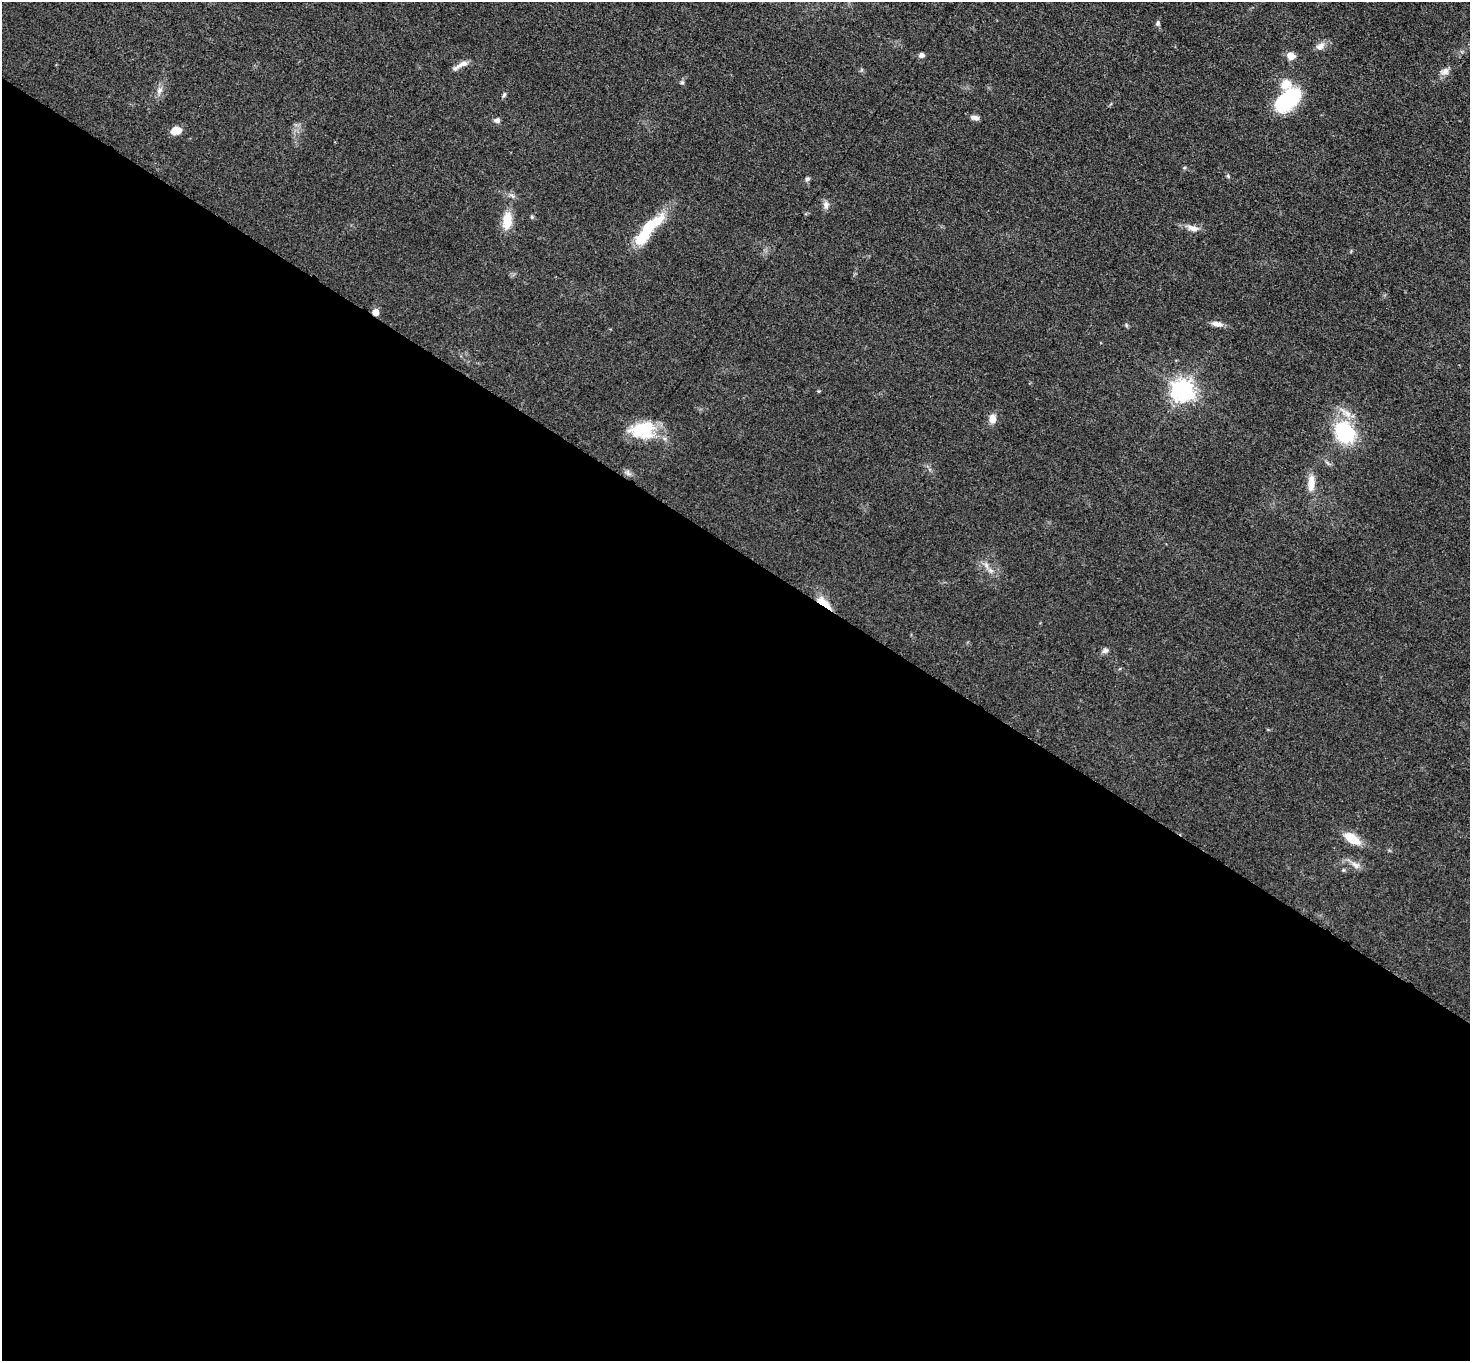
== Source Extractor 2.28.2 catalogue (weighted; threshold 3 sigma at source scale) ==
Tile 14 of 4 x 4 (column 2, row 4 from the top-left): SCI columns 1481-2948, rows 161-1519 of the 5892 x 5896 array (HDU 1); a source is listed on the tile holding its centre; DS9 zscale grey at full resolution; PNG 1472 x 1363 px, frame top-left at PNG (2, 2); no overlay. Shown black and unused: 60% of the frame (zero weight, under 3 of 5 exposures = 1% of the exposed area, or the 3 px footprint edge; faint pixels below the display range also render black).
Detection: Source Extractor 2.28.2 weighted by HDU 2 'WHT'; one run over the whole footprint, this tile lists its part. Background 0.0484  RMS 0.0054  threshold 0.0241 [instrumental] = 3 sigma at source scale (4.5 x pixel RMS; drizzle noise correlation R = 1.50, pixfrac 1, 0.05/0.05 arcsec/px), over >= 5 px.
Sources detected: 35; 2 inside a brighter listed object's ellipse — not listed separately; the other 33 listed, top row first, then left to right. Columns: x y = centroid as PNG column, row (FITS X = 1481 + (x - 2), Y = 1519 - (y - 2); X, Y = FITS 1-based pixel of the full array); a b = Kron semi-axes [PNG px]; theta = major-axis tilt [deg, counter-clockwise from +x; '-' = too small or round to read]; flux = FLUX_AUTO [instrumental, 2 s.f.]
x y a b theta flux
1158 23 7 5 78 1.2
1320 46 12 8 30 3.1
921 55 7 6 - 1.4
1291 56 10 8 -34 4.1
461 65 24 5 27 3.4
1445 71 10 8 35 2.8
682 82 5 5 - 0.85
159 90 10 5 50 2
504 95 7 4 46 0.83
1287 100 30 16 40 39
975 118 11 6 -8 2.2
497 120 7 6 - 1.7
176 130 11 8 13 5.1
1228 176 6 4 -72 0.72
807 179 6 5 - 1.1
826 205 10 7 78 2.5
532 217 6 3 -71 0.64
507 220 24 11 84 8.7
652 224 37 12 36 18
1193 228 16 7 -14 3.8
375 312 5 5 - 6
1217 324 14 6 -13 3.1
1126 325 6 4 -73 0.67
1182 390 8 7 - 350
992 419 11 8 -89 3.9
643 430 31 21 5 20
1345 432 23 18 -60 38
1311 483 24 9 86 6.2
986 565 7 6 - 1.8
824 603 21 7 -37 7.2
1105 651 9 7 26 1.6
1352 838 17 8 -35 12
1355 865 13 7 -30 3
Overlapping masked pixels (flux is a lower limit): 2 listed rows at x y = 375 312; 824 603